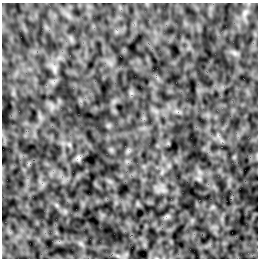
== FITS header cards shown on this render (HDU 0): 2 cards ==
NAXIS1  =                  256 /Number of positions along axis 1
NAXIS2  =                  256 /Number of positions along axis 2

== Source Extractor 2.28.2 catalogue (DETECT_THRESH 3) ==
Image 256 x 256 px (HDU 0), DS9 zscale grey, 1 PNG px = 1 image px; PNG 260 x 260 px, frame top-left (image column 1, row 256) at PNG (2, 3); no overlay
Background -6.73e-04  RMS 0.0035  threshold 0.0104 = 3 sigma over >= 5 px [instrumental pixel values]
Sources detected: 4; all 4 listed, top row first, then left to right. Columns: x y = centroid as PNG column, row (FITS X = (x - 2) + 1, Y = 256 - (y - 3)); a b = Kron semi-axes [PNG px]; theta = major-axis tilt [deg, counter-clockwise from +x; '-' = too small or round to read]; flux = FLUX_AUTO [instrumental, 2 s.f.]
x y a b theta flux
245 13 13 8 52 1.7
235 53 10 5 -35 0.7
54 68 7 4 -72 0.69
78 158 9 5 -77 0.47